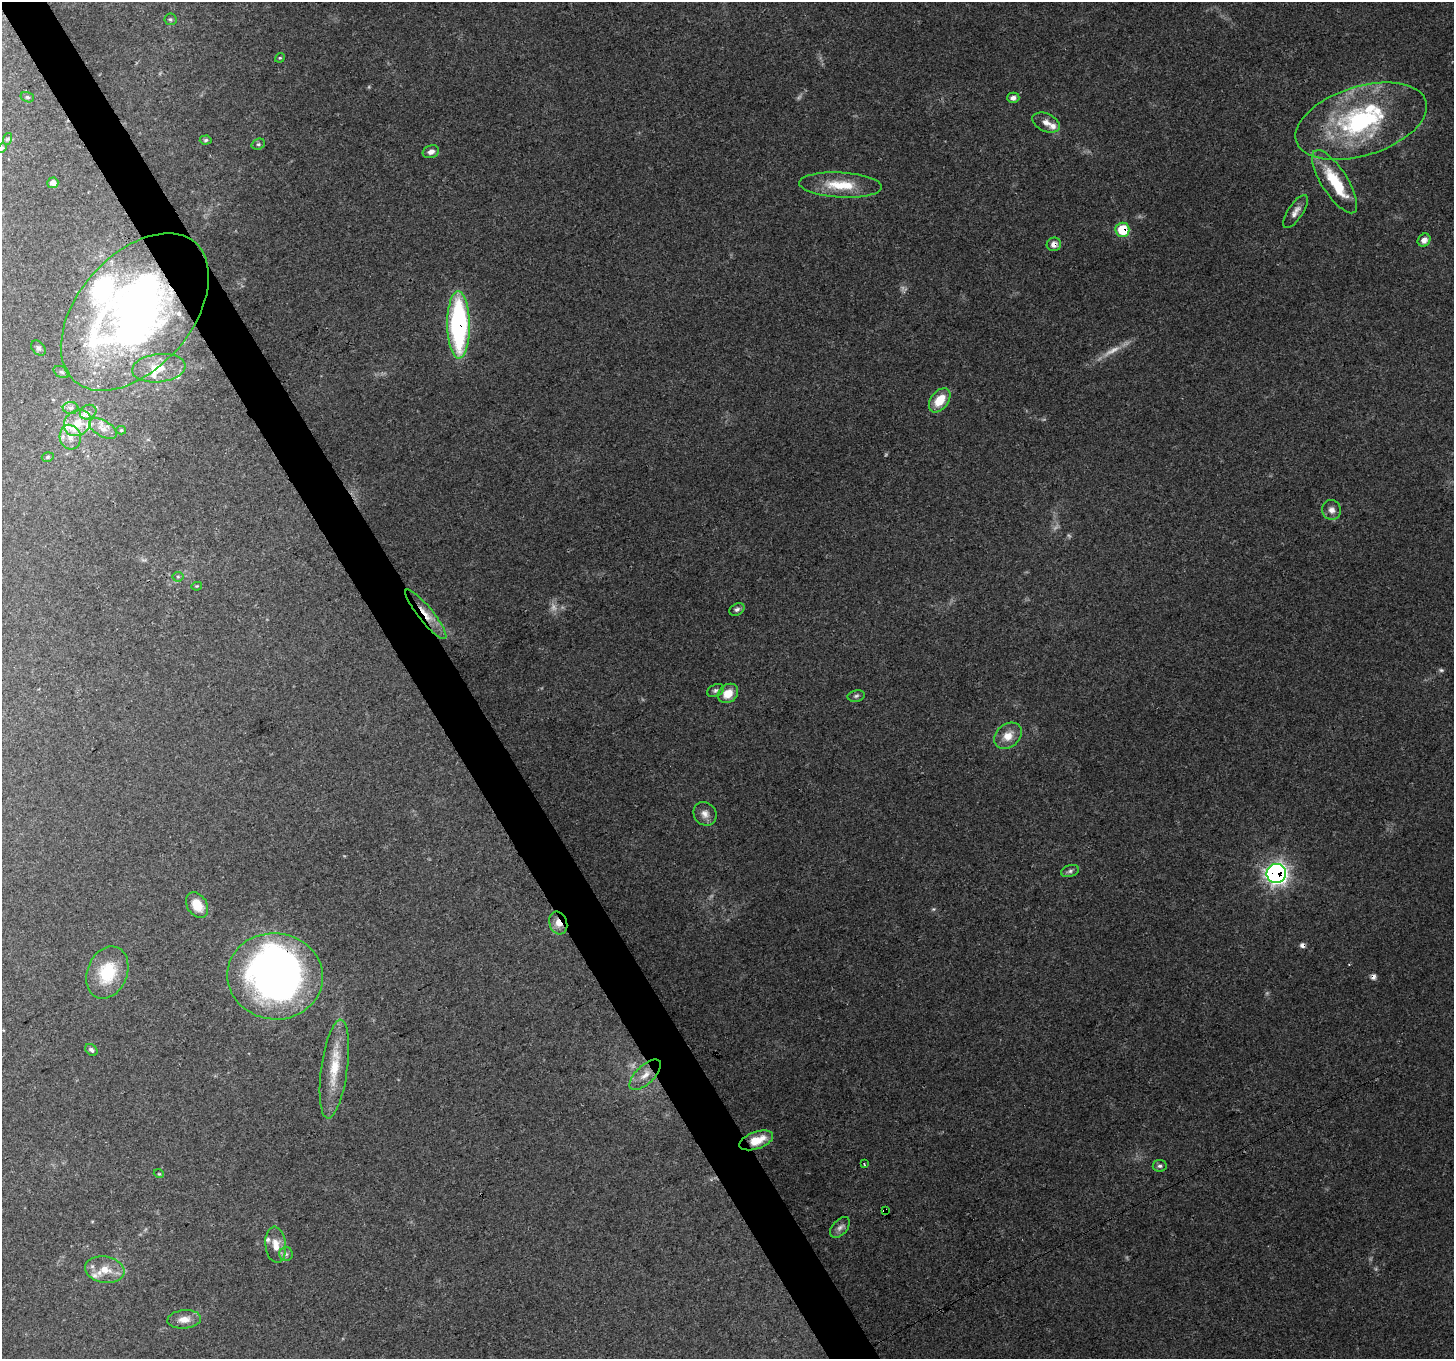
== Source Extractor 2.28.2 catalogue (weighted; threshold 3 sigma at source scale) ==
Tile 11 of 4 x 4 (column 3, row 3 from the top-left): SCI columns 2907-4358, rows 1467-2823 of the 5813 x 5708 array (HDU 1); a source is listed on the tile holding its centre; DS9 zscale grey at full resolution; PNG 1456 x 1361 px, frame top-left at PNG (2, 2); each listed source drawn as its Kron ellipse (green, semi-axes under 4 px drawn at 4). Shown black and unused: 3% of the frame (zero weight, under 3 of 4 exposures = <1% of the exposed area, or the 3 px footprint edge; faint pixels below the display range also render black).
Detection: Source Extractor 2.28.2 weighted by HDU 2 'WHT'; one run over the whole footprint, this tile lists its part. Background 0.179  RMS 0.0072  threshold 0.0325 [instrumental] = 3 sigma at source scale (4.5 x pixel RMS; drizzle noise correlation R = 1.50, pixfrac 1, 0.0396/0.0396 arcsec/px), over >= 5 px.
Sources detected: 81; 6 too faint to see at this stretch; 2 inside a brighter object's white glare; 2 cosmic-ray / hot-pixel residue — neither listed nor drawn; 11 inside a brighter listed object's ellipse — not listed separately; the other 60 listed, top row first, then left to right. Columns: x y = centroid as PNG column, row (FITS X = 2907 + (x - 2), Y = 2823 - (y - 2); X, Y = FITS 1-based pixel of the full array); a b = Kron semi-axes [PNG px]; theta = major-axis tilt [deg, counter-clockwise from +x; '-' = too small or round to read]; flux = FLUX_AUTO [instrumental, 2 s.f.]
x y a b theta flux
170 19 6 6 - 1.3
280 58 5 4 - 0.91
27 97 7 5 -16 1.4
1013 98 6 5 - 3.2
1361 121 68 34 17 120
1046 123 14 8 -24 5.1
7 139 6 3 70 0.85
206 140 6 4 4 1.2
258 144 7 5 20 1.4
2 148 5 3 - 0.74
431 152 8 6 19 3.8
1335 182 36 13 -57 32
53 183 5 5 - 4.1
840 185 41 12 -3 24
1296 212 19 7 57 5.1
1122 230 7 7 - 27
1424 240 7 6 - 4
1054 244 7 6 - 4.4
135 312 92 56 49 450
459 325 33 11 -89 140
38 348 8 6 -49 2
159 368 27 14 6 17
62 372 8 5 -26 1.6
940 400 13 8 53 16
71 408 8 6 0 2.5
88 412 8 7 - 2.6
77 423 14 12 39 13
103 429 15 8 -29 6.1
121 430 5 4 - 0.88
70 437 12 10 -76 6.9
48 457 6 4 18 1.3
1332 510 10 9 - 4.3
178 577 5 5 - 1.1
197 586 5 3 - 0.72
737 609 8 6 30 2.2
426 614 31 7 -51 12
715 690 9 6 25 2
728 693 11 9 38 11
856 696 9 5 11 1.9
1008 736 15 11 40 9.8
705 814 12 11 - 5.1
1070 871 9 5 16 2.1
1276 873 10 9 - 310
197 905 14 10 -58 13
558 923 11 9 -71 7.5
107 973 27 20 68 33
275 976 48 43 -6 370
91 1050 7 5 -40 1.8
334 1069 50 13 82 26
645 1075 20 9 44 8.5
756 1140 17 8 19 16
864 1164 3 2 - 0.67
1160 1166 7 6 - 1.9
159 1174 5 3 - 0.67
885 1210 4 4 - 1.3
840 1227 12 7 48 3.4
276 1245 18 10 -84 9.5
286 1254 7 7 - 2.1
105 1270 20 13 -10 13
184 1319 17 9 5 7.6
Overlapping masked pixels (flux is a lower limit): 11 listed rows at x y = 1122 230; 1054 244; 135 312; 459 325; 426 614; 1276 873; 558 923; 275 976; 645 1075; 756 1140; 885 1210
Isophote crosses this tile's border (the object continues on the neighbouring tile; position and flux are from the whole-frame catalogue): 1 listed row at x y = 2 148